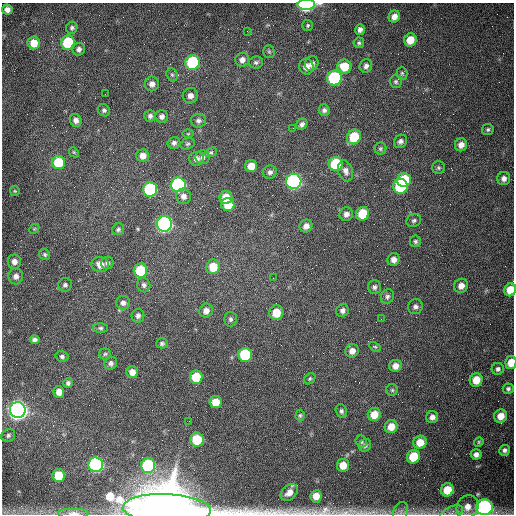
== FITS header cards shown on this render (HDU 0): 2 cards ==
NAXIS1  =                  512 /fastest changing axis
NAXIS2  =                  512 /next to fastest changing axis

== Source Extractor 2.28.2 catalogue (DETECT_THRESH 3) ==
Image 512 x 512 px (HDU 0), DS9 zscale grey, 1 PNG px = 1 image px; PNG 516 x 516 px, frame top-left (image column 1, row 512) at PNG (2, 3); each listed source drawn as its Kron ellipse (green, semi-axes under 4 px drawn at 4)
Background 1540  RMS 24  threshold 71.7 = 3 sigma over >= 5 px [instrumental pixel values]
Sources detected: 146; all 146 listed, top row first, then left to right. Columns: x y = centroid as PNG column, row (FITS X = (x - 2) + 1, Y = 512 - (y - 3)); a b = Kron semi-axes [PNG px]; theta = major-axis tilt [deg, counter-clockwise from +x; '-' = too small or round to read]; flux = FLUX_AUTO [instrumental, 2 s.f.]
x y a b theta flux
306 4 8 5 2 3.4e+05
7 10 5 5 - 7.5e+03
394 17 6 5 - 1.1e+04
308 25 5 5 - 2.7e+03
72 28 6 5 - 3.2e+03
360 30 5 4 - 5.8e+03
247 31 4 3 - 1.3e+03
410 40 6 6 - 2.3e+04
34 43 6 6 - 2.5e+04
68 43 7 6 - 9.6e+04
359 43 5 5 - 2.8e+03
79 49 6 6 - 6.2e+03
269 51 6 5 - 2.7e+03
242 60 7 7 - 7.7e+03
192 62 7 7 - 1.3e+05
256 62 7 6 - 3.8e+03
312 64 7 6 - 7.5e+03
344 66 7 7 - 3.2e+04
366 66 7 6 - 5.4e+03
306 67 8 7 - 1.2e+04
402 73 6 5 - 2.7e+03
172 75 7 5 -67 3.1e+03
334 78 7 7 - 2.0e+05
396 82 6 6 - 3.3e+03
152 84 7 7 - 8.3e+03
105 94 2 2 - 7.7e+02
190 96 8 7 - 8.6e+03
104 110 6 6 - 3.7e+03
324 110 6 5 - 4.7e+03
150 116 6 5 - 4.7e+03
162 116 6 6 - 5.7e+03
76 120 6 6 - 7.1e+03
198 121 8 6 -2 5.0e+03
302 124 6 5 - 5.1e+03
293 128 2 2 - 7.5e+02
488 129 5 5 - 3.1e+03
188 134 6 4 1 1.7e+03
354 137 8 6 51 6.1e+04
400 141 7 6 - 5.5e+03
174 143 6 6 - 4.9e+03
187 144 7 5 16 2.9e+03
461 145 6 6 - 1.1e+04
380 149 6 6 - 3.2e+03
74 152 5 4 - 2.0e+03
211 152 6 4 18 2.6e+03
143 156 6 6 - 1.1e+04
203 157 7 7 - 5.0e+03
196 159 7 7 - 7.3e+03
59 162 7 6 - 6.1e+04
336 164 7 7 - 8.9e+04
251 166 6 6 - 1.8e+04
439 168 6 6 - 3.0e+03
346 171 11 7 -71 8.1e+03
270 172 7 6 - 5.8e+03
504 178 7 6 - 7.2e+03
404 180 7 6 - 7.4e+04
294 181 7 7 - 4.5e+05
178 185 7 7 - 2.6e+05
400 186 7 7 - 1.2e+05
150 189 7 7 - 2.0e+05
15 191 5 4 - 1.7e+03
183 196 8 7 - 7.9e+03
226 197 6 6 - 2.7e+04
228 205 6 6 - 3.4e+04
346 214 7 6 - 7.6e+03
363 214 7 6 - 4.9e+04
414 221 8 6 29 3.8e+03
164 224 8 7 - 5.4e+05
306 226 7 6 - 9.1e+03
34 229 6 4 45 2.0e+03
118 229 6 5 - 3.4e+03
415 241 6 5 - 3.1e+03
45 255 6 5 - 3.0e+03
394 260 6 6 - 9.2e+03
14 262 7 6 - 8.7e+03
107 263 6 6 - 4.2e+03
100 264 8 7 - 1.4e+04
213 267 7 6 - 3.2e+04
140 270 7 6 - 6.8e+04
16 276 8 7 - 7.8e+03
273 278 2 2 - 6.5e+02
65 285 7 7 - 4.5e+03
144 285 7 6 - 4.6e+03
461 286 7 6 - 1.1e+04
374 287 7 6 - 4.5e+03
510 290 6 6 - 2.6e+04
387 297 7 6 - 4.6e+03
123 303 7 6 - 6.3e+03
415 307 7 7 - 5.5e+03
206 311 7 6 - 9.6e+03
342 311 6 6 - 5.7e+03
276 313 7 7 - 3.2e+04
138 316 7 6 - 5.1e+03
230 319 7 6 - 4.5e+03
381 319 2 2 - 7.8e+02
100 328 7 5 0 3.5e+03
35 340 5 4 - 4.6e+03
162 343 6 5 - 3.4e+03
375 347 6 4 -28 2.2e+03
352 351 7 6 - 1.1e+04
105 354 6 5 - 2.8e+03
245 355 7 7 - 1.0e+05
62 356 6 5 - 3.8e+03
511 362 6 5 - 2.5e+04
111 363 6 6 - 5.0e+03
395 366 6 6 - 1.3e+04
498 369 6 6 - 4.7e+03
132 372 6 6 - 1.3e+04
196 377 6 6 - 4.3e+04
310 379 6 5 - 2.6e+03
476 380 7 6 - 2.4e+04
68 383 5 5 - 4.1e+03
508 389 5 5 - 3.7e+03
392 390 6 6 - 3.0e+03
59 392 6 5 - 1.2e+04
216 402 6 6 - 2.4e+04
18 410 8 7 - 1.3e+06
341 411 7 5 -68 4.2e+03
374 414 7 6 - 2.5e+04
300 415 6 4 88 2.6e+03
501 416 7 6 - 1.9e+04
432 417 6 6 - 7.6e+03
189 421 2 2 - 7.1e+02
391 427 7 6 - 2.0e+04
8 435 7 6 - 3.8e+03
197 440 7 6 - 6.1e+04
361 442 6 5 - 3.1e+03
420 442 7 6 - 2.7e+04
479 442 5 4 - 2.0e+03
365 445 7 6 - 4.4e+03
504 450 5 5 - 5.1e+03
476 454 5 5 - 7.0e+03
413 457 7 6 - 5.0e+04
96 465 7 7 - 4.1e+05
148 465 7 7 - 1.5e+05
343 465 6 6 - 2.1e+04
58 475 6 6 - 4.2e+04
447 490 6 6 - 3.4e+04
289 492 10 7 43 1.4e+04
316 496 6 5 - 2.2e+04
467 507 12 10 61 1.8e+04
484 507 8 8 - 3.5e+05
167 509 44 15 -3 9.7e+06
401 512 10 7 68 6.5e+03
73 513 16 5 0 8.8e+03
451 513 12 6 25 7.3e+03
At the frame edge (FLAGS 8, measured only in part): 7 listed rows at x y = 306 4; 510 290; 511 362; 484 507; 167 509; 73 513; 451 513